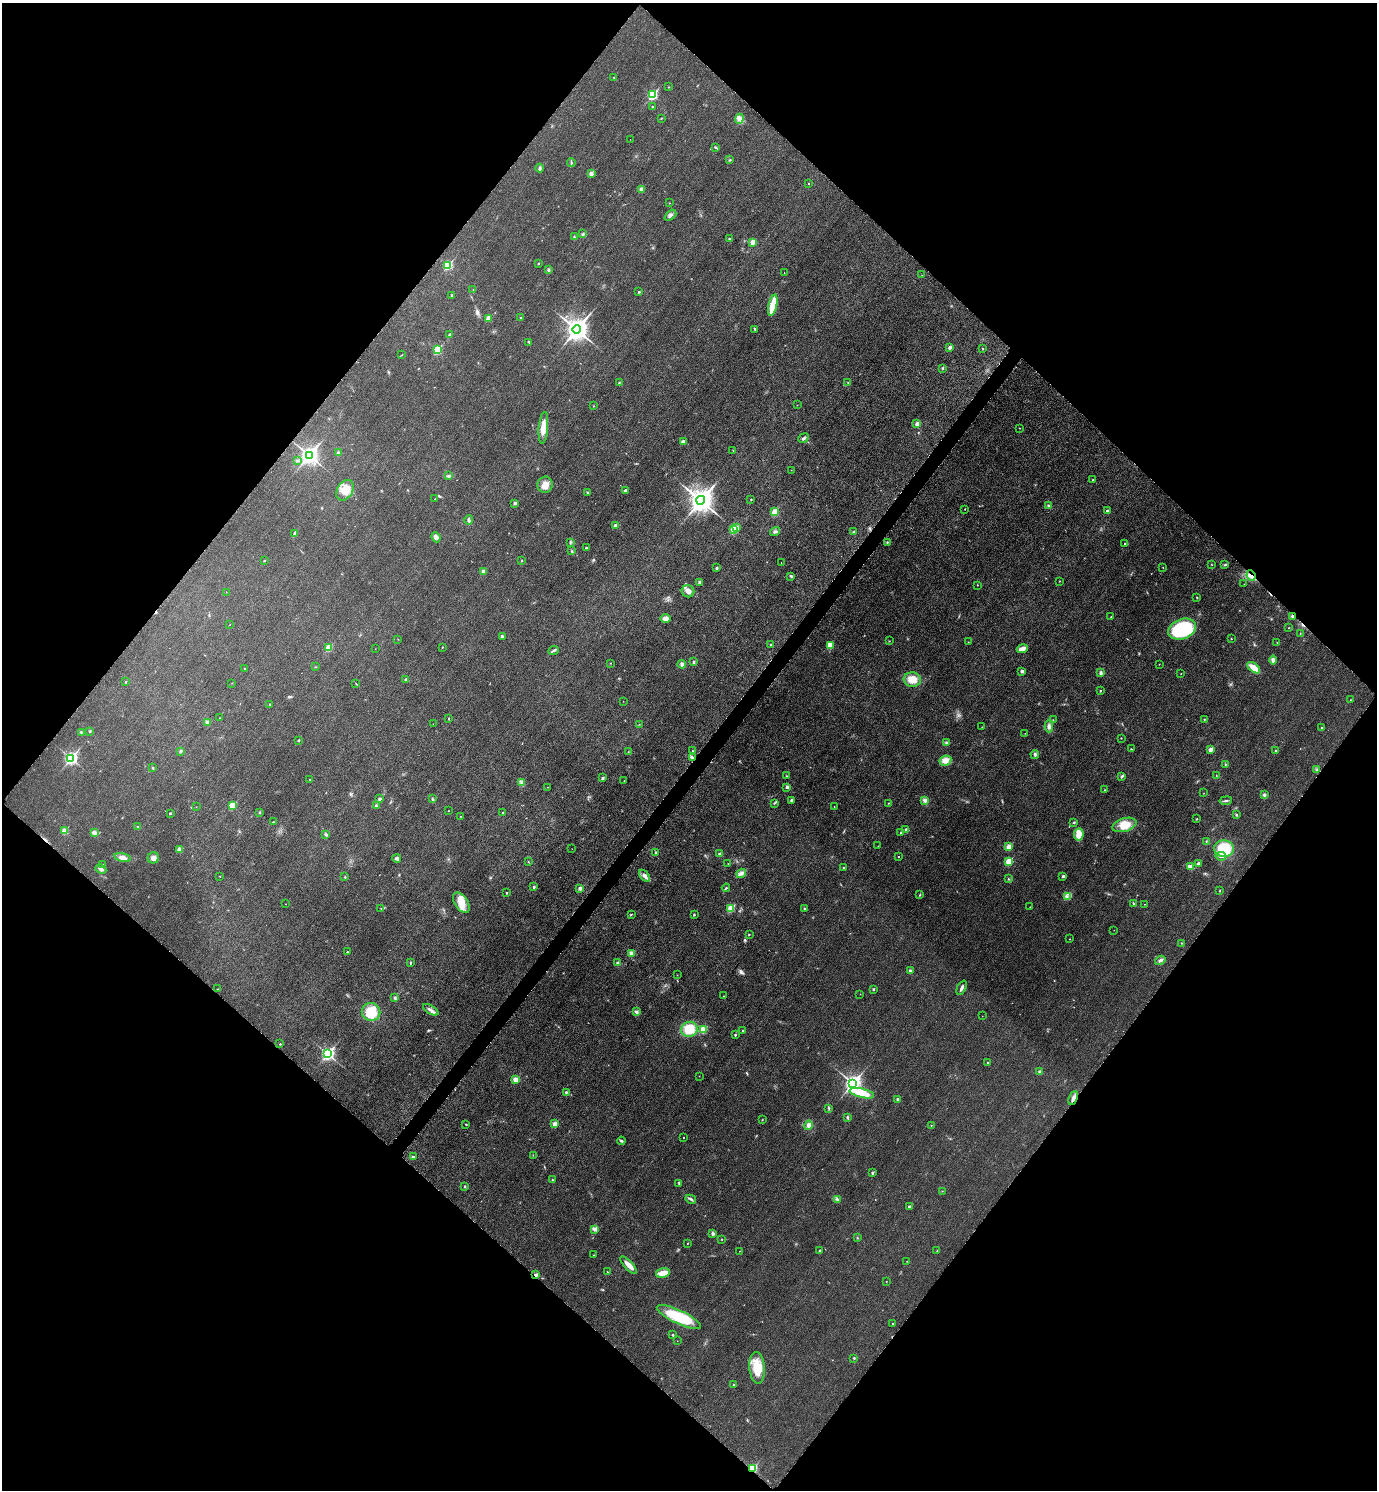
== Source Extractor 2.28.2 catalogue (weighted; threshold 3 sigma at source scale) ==
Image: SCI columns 172-5671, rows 23-5974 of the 5988 x 5986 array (HDU 1 of 3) = the unmasked area's bounding box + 8 px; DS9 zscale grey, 4 x 4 block average (1 PNG px = mean of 4 x 4 image px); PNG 1379 x 1492 px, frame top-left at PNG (2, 3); each listed source drawn as its Kron ellipse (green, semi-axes under 4 px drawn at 4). Shown black and unused: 50% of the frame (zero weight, under 3 of 5 exposures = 2% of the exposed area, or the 3 px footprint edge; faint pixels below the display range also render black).
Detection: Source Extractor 2.28.2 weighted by HDU 2 'WHT'. Background 0.0321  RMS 0.0055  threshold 0.0249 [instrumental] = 3 sigma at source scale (4.5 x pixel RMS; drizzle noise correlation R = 1.50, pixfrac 1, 0.05/0.05 arcsec/px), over >= 5 px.
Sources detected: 341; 4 cosmic-ray / hot-pixel residue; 1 long thin detection or spike segment (spike, bleed or trail) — neither listed nor drawn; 1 coinciding with a brighter row at this scale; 6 inside a brighter listed object's ellipse — not listed separately; the other 329 listed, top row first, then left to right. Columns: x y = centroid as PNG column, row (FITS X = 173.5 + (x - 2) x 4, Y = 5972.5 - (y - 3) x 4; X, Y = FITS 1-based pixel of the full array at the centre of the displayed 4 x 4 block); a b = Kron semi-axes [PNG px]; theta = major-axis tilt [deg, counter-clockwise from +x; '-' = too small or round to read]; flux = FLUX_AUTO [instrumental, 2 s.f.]
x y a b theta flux
614 77 2 2 - 2.2
669 87 2 2 - 0.85
652 95 3 2 - 280
652 107 2 2 - 5.3
661 118 2 2 - 1.7
739 119 5 3 - 9.5
630 139 2 2 - 0.48
715 147 3 2 - 2.6
730 160 3 2 - 3.2
571 162 4 2 - 3.1
540 168 4 2 - 3.9
591 173 2 2 - 31
809 183 2 2 - 2.6
641 189 2 2 - 38
669 203 2 2 - 1.9
670 215 7 3 42 8
583 234 3 2 - 3.6
574 237 2 2 - 2
730 239 2 2 - 17
753 242 2 2 - 50
538 263 2 2 - 5.8
448 265 2 2 - 190
548 270 3 2 - 3.8
784 273 2 2 - 0.86
922 275 2 2 - 1.1
473 290 2 2 - 0.93
639 292 2 2 - 7.8
452 295 2 2 - 7.2
773 305 10 3 77 94
521 317 2 2 - 1.6
488 318 2 2 - 54
576 329 4 3 - 2900
755 329 3 2 - 4.9
449 335 2 2 - 14
529 342 3 2 - 2.8
950 347 4 3 - 8.9
983 349 2 2 - 1.8
437 350 2 2 - 130
402 355 2 2 - 0.83
942 368 3 2 - 2.2
848 382 2 2 - 1.7
619 383 2 2 - 1.1
797 405 2 2 - 0.65
593 406 2 2 - 1.2
917 424 2 2 - 33
543 428 16 4 85 36
1019 428 2 2 - 1.4
803 438 5 2 - 6.6
683 441 3 2 - 9.6
733 450 2 2 - 1.2
338 453 2 2 - 20
309 455 4 3 - 1500
297 461 3 2 - 3.6
791 470 2 2 - 0.92
449 476 4 3 - 5.4
1093 480 2 2 - 3.2
545 485 8 7 - 26
345 490 11 7 59 38
625 491 2 2 - 17
587 493 3 2 - 3.8
435 499 2 2 - 2
751 499 2 2 - 1.6
701 500 4 4 - 3500
515 503 2 2 - 18
1049 506 2 2 - 18
965 509 2 2 - 2.3
1107 511 2 2 - 5.7
775 512 2 2 - 99
469 520 5 3 - 6.4
615 525 2 2 - 27
736 528 2 2 - 17
734 529 2 2 - 110
775 531 5 3 - 6.3
854 531 2 2 - 1.8
295 533 4 3 - 9.1
436 537 5 4 - 13
570 542 3 2 - 3.1
887 542 2 2 - 2.1
1125 543 2 2 - 3.1
586 548 2 2 - 13
572 551 3 2 - 3.6
264 561 2 2 - 4.8
522 561 2 2 - 2.2
781 562 2 2 - 0.7
1211 564 2 2 - 1
1225 565 4 2 - 3.7
1163 567 2 2 - 1.6
716 568 2 2 - 12
483 571 2 2 - 24
1251 575 5 3 - 12
791 576 4 2 - 6.8
1059 581 2 2 - 0.94
700 582 2 2 - 16
1244 584 2 2 - 0.92
977 585 2 2 - 1.1
688 591 6 6 - 14
226 592 2 2 - 0.54
1197 597 2 2 - 1.6
1293 616 3 2 - 5.3
1111 617 2 2 - 2
665 619 5 4 - 15
230 625 2 2 - 0.68
1289 628 2 2 - 1.1
1182 629 14 10 21 290
1300 633 2 2 - 0.89
502 636 4 2 - 5.1
398 639 2 2 - 0.69
1231 639 2 2 - 2.4
889 641 2 2 - 1.2
968 642 2 2 - 1
1277 642 2 2 - 0.76
770 644 2 2 - 3.8
830 645 2 2 - 68
442 647 2 2 - 2.1
328 648 2 2 - 84
375 649 2 2 - 0.66
1022 649 5 3 - 21
554 651 5 2 - 5.2
1273 660 4 3 - 11
693 662 2 2 - 12
610 663 2 2 - 1.6
682 664 4 3 - 11
1159 664 2 2 - 1.8
316 667 3 2 - 1.4
1254 668 7 4 -37 32
245 669 2 2 - 1.8
1022 671 2 2 - 23
1101 673 4 3 - 7.2
1181 674 2 2 - 1.3
406 679 2 2 - 6
912 680 8 7 - 41
126 682 2 2 - 3.9
232 683 2 2 - 0.86
356 684 2 2 - 1.3
1100 691 2 2 - 4.6
1350 700 2 2 - 0.82
623 701 2 2 - 0.66
269 705 3 2 - 2.8
219 718 2 2 - 0.58
449 719 2 2 - 1.9
1204 719 2 2 - 1.5
1053 720 2 2 - 1.3
207 722 3 2 - 2.9
433 724 2 2 - 0.37
639 724 2 2 - 0.77
1049 726 6 3 -89 10
982 727 2 2 - 0.96
1322 728 2 2 - 2.5
90 731 2 2 - 5.8
81 732 3 2 - 2.8
1025 733 2 2 - 0.81
1121 738 2 2 - 2.1
299 740 2 2 - 2
947 743 2 2 - 2.2
1131 749 2 2 - 1.5
1210 750 2 2 - 38
180 751 3 2 - 3.6
692 751 2 2 - 3.1
1275 751 2 2 - 2.7
628 752 2 2 - 0.78
1035 754 4 3 - 6.3
692 757 3 2 - 4.7
71 758 3 2 - 600
945 761 6 5 - 23
1225 764 2 2 - 2.2
153 768 3 2 - 2.6
1317 770 2 2 - 1.4
1216 775 2 2 - 0.96
786 776 2 2 - 1.3
1122 776 3 2 - 6
602 778 2 2 - 9.9
310 779 2 2 - 1.5
624 781 2 2 - 0.99
521 782 3 2 - 3.8
547 787 2 2 - 1.4
787 787 2 2 - 15
1105 790 2 2 - 1.2
1204 793 2 2 - 1.1
1264 795 3 3 - 5.5
379 799 3 2 - 4.2
433 799 3 2 - 2.8
792 800 3 2 - 9
925 800 4 3 - 9.8
1226 801 6 2 8 5.2
774 803 3 2 - 2.6
888 803 2 2 - 1.3
232 805 2 2 - 97
376 806 2 2 - 2.8
196 807 2 2 - 0.49
834 807 2 2 - 0.81
448 811 2 2 - 0.86
259 812 2 2 - 8.2
503 812 2 2 - 9.3
170 813 2 2 - 7
1236 815 2 2 - 2.5
461 816 2 2 - 1.1
1197 819 2 2 - 1.9
273 822 3 2 - 2.1
1074 822 3 2 - 3
1124 825 12 6 17 50
138 827 2 2 - 1.8
906 829 3 2 - 3.2
64 831 2 2 - 71
94 832 4 3 - 6.4
901 833 2 2 - 1.4
326 834 4 3 - 4.3
1079 834 6 4 83 38
1206 841 2 2 - 2.1
878 846 2 2 - 0.72
1009 847 2 2 - 70
180 849 3 3 - 9.5
572 849 2 2 - 0.8
1224 849 10 8 -2 110
656 852 2 2 - 2
720 854 3 3 - 5.3
1221 856 5 3 - 8.1
898 857 2 2 - 2.1
123 858 8 4 -15 22
153 858 6 5 - 15
397 858 4 3 - 7.5
1009 861 2 2 - 160
528 862 2 2 - 0.92
728 863 2 2 - 0.98
103 864 2 2 - 1.9
1198 864 2 2 - 23
844 867 2 2 - 1.8
1190 867 4 2 - 20
101 869 5 3 - 8.5
741 873 5 3 - 9.6
220 876 2 2 - 2.2
644 876 7 4 -52 12
1063 876 2 2 - 14
345 877 2 2 - 2.8
1008 879 2 2 - 2.2
534 887 2 2 - 9.5
580 888 2 2 - 22
726 888 4 2 - 3.3
1220 891 2 2 - 1.4
506 893 2 2 - 4.8
920 895 3 2 - 2.2
1067 897 4 2 - 5.5
461 903 11 6 -57 41
1133 903 2 2 - 2.8
286 904 2 2 - 1.2
1145 904 2 2 - 1
1030 907 2 2 - 1.1
381 908 2 2 - 1.1
731 908 2 2 - 150
804 908 2 2 - 6.1
694 914 2 2 - 3.2
631 915 2 2 - 1.3
1114 930 2 2 - 0.96
749 935 2 2 - 1.7
1069 939 2 2 - 1.7
1181 943 2 2 - 1.1
347 952 2 2 - 2.9
631 954 2 2 - 62
1160 960 5 3 - 8.2
410 963 2 2 - 2.7
618 963 3 2 - 4.1
910 970 2 2 - 4.3
677 975 2 2 - 1.3
962 988 8 2 64 8.1
218 989 2 2 - 1.5
873 989 2 2 - 9.4
860 994 2 2 - 0.8
723 996 2 2 - 2.2
394 998 3 2 - 4.7
431 1010 8 3 -31 11
371 1012 9 9 - 87
637 1012 3 3 - 7.3
982 1016 2 2 - 0.81
689 1029 8 7 - 78
704 1030 2 2 - 100
743 1030 2 2 - 5.5
735 1035 2 2 - 2.8
280 1044 2 2 - 3
328 1054 3 2 - 760
988 1063 2 2 - 3
1040 1072 2 2 - 22
699 1076 2 2 - 0.93
516 1080 2 2 - 67
853 1083 3 3 - 1400
566 1092 3 2 - 4
862 1093 12 4 -13 67
1073 1098 7 3 68 13
898 1100 2 2 - 21
828 1108 3 2 - 2.5
847 1117 4 2 - 3.9
762 1120 2 2 - 1.3
466 1124 3 2 - 2.2
555 1124 2 2 - 56
808 1125 5 3 - 9.7
931 1125 2 2 - 2.2
683 1138 2 2 - 1.7
621 1141 4 2 - 4.3
533 1155 2 2 - 0.91
413 1156 3 2 - 4.2
873 1173 2 2 - 12
552 1180 2 2 - 3.2
679 1183 4 2 - 3.3
464 1186 2 2 - 1.4
942 1191 2 2 - 0.94
691 1199 5 2 - 5.8
837 1199 4 2 - 3.9
909 1206 2 2 - 8.6
594 1229 4 2 - 5.5
713 1233 4 4 - 5.8
857 1238 2 2 - 2
721 1239 2 2 - 1.2
687 1243 2 2 - 2.9
820 1250 2 2 - 10
739 1251 2 2 - 1.5
937 1251 2 2 - 1.1
594 1255 2 2 - 2.2
907 1261 2 2 - 1.2
629 1265 11 3 -46 22
607 1272 2 2 - 1.4
663 1273 7 4 15 33
536 1275 2 2 - 21
886 1281 2 2 - 0.84
679 1317 24 6 -25 170
892 1324 2 2 - 2.4
673 1335 2 2 - 6.9
677 1341 2 2 - 0.73
854 1358 2 2 - 2.6
757 1368 16 7 -85 74
733 1385 2 2 - 5
753 1468 2 2 - 240
Overlapping masked pixels (flux is a lower limit): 5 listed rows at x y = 1251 575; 1293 616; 1073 1098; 536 1275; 753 1468
Diffuse or blended objects may show on this block-average render without a row.